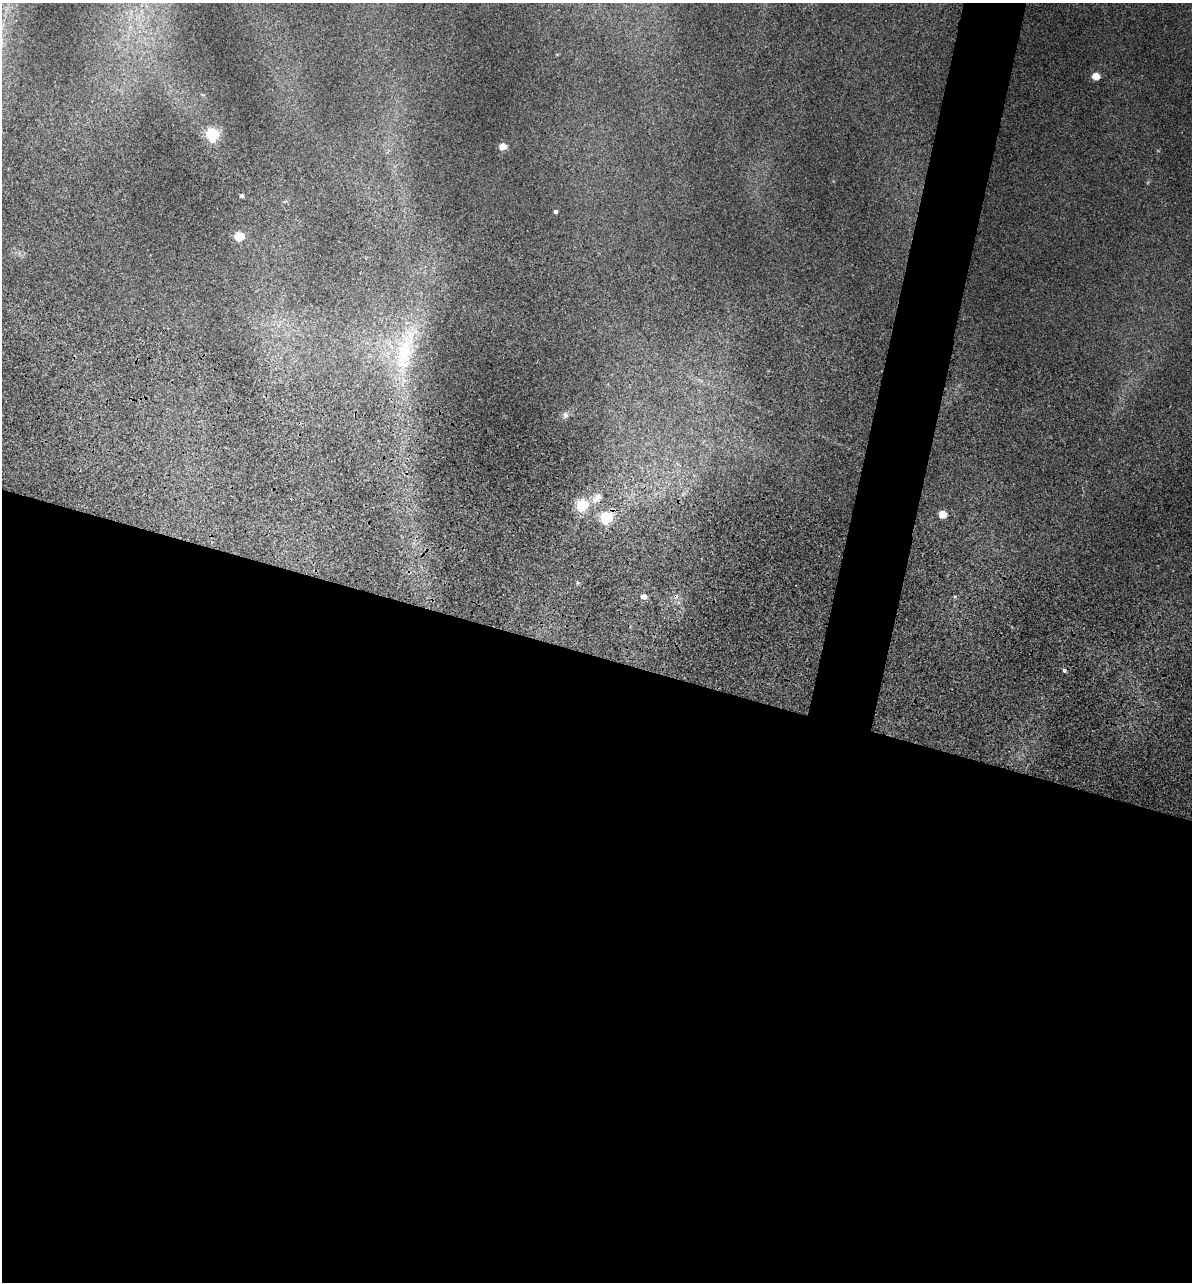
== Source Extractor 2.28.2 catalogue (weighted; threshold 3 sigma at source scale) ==
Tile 14 of 4 x 4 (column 2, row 4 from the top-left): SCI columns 1429-2618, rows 393-1672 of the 5355 x 5900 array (HDU 1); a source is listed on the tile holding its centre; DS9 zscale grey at full resolution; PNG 1194 x 1284 px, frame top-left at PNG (2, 3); no overlay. Shown black and unused: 52% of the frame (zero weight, under 3 of 5 exposures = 17% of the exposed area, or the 3 px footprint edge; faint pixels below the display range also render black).
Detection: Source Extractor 2.28.2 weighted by HDU 2 'WHT'; one run over the whole footprint, this tile lists its part. Background 0.18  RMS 0.009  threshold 0.0403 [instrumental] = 3 sigma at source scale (4.5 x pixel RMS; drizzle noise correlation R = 1.50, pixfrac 1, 0.05/0.05 arcsec/px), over >= 5 px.
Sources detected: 14; all 14 listed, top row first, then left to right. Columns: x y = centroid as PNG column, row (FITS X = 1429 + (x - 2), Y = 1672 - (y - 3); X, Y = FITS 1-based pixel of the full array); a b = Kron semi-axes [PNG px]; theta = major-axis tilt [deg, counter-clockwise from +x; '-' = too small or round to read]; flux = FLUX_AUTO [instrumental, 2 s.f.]
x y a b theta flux
1095 76 5 4 - 21
212 134 6 5 - 130
503 146 5 4 - 16
241 196 4 4 - 2.3
555 212 3 3 - 2.1
239 236 5 5 - 47
405 349 42 19 70 58
565 415 7 6 - 2.6
598 497 12 8 58 6.6
582 505 5 5 - 100
942 514 5 4 - 20
606 518 5 5 - 120
644 597 4 4 - 7.5
1064 670 4 4 - 1.4